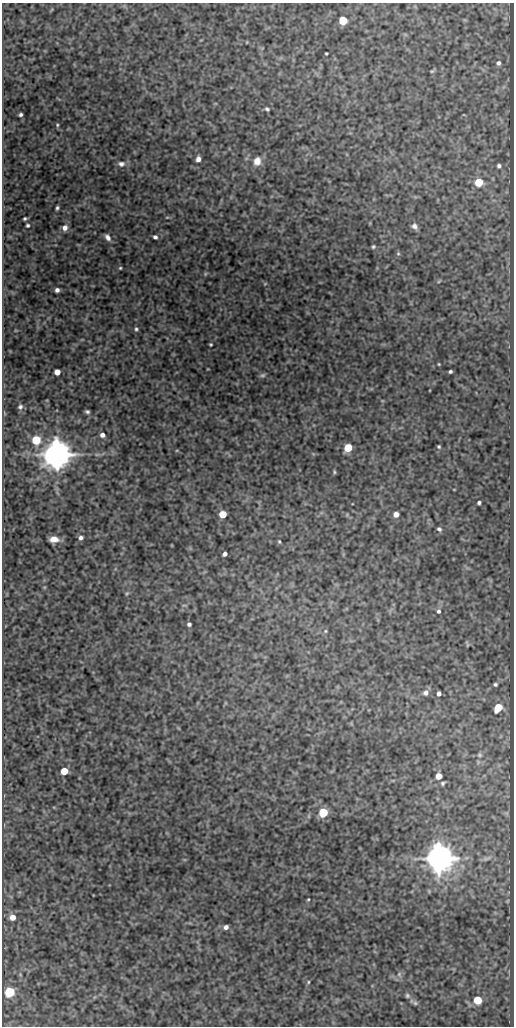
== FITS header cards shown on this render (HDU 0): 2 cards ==
NAXIS1  =                  512
NAXIS2  =                 1024

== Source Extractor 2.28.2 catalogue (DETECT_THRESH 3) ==
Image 512 x 1024 px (HDU 0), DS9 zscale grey, 1 PNG px = 1 image px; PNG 516 x 1028 px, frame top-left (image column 1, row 1024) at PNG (2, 3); no overlay
Background 308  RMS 0.78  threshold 2.35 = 3 sigma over >= 5 px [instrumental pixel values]
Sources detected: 74; all 74 listed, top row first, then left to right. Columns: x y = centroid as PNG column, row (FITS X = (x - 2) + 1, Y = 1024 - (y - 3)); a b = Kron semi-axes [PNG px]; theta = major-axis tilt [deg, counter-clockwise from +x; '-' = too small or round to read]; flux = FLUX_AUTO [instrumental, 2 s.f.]
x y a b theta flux
343 20 5 5 - 2200
247 42 4 2 - 36
326 53 3 2 - 54
498 63 5 5 - 130
432 71 6 4 40 69
267 109 6 4 -42 98
20 115 4 3 - 110
57 125 5 4 - 60
198 159 6 5 - 250
257 161 10 9 - 490
121 164 10 7 0 240
499 166 4 4 - 110
479 182 5 5 - 2000
57 208 4 3 - 94
167 217 5 3 - 47
25 218 4 3 - 76
28 225 4 4 - 90
414 226 7 6 - 210
65 228 7 6 - 280
108 237 7 5 -51 210
155 237 4 4 - 120
373 247 5 4 - 75
398 253 5 5 - 71
120 268 3 3 - 53
205 274 6 4 71 59
439 281 6 4 20 59
57 290 4 4 - 180
136 329 5 4 - 85
211 344 3 3 - 55
439 364 3 2 - 42
450 371 3 3 - 90
57 372 5 5 - 730
263 375 7 5 15 100
20 407 6 6 - 120
87 412 4 3 - 96
102 435 5 4 - 210
36 440 5 5 - 2300
439 447 3 3 - 68
348 448 6 5 - 1800
57 454 8 8 - 120000
97 454 6 4 19 73
334 472 5 4 - 68
479 503 4 4 - 110
222 514 5 5 - 1200
396 514 6 5 - 340
439 529 6 5 - 120
81 538 5 5 - 140
54 539 8 5 2 400
279 542 5 4 - 65
225 554 4 4 - 190
127 593 7 4 58 75
438 611 6 5 - 110
189 624 4 4 - 120
325 631 5 4 - 70
467 644 7 3 -76 58
495 684 3 3 - 88
426 693 7 7 - 220
439 694 4 4 - 190
498 707 6 5 - 1300
479 755 6 5 - 86
64 771 5 5 - 1200
439 776 5 5 - 960
443 783 5 4 - 88
323 812 5 5 - 3000
439 858 8 8 - 120000
308 899 3 3 - 47
12 917 6 5 - 490
226 927 5 5 - 200
399 974 7 6 - 150
308 982 5 3 - 56
9 992 5 5 - 4400
407 995 6 6 - 110
478 1000 5 5 - 2200
415 1003 6 6 - 97